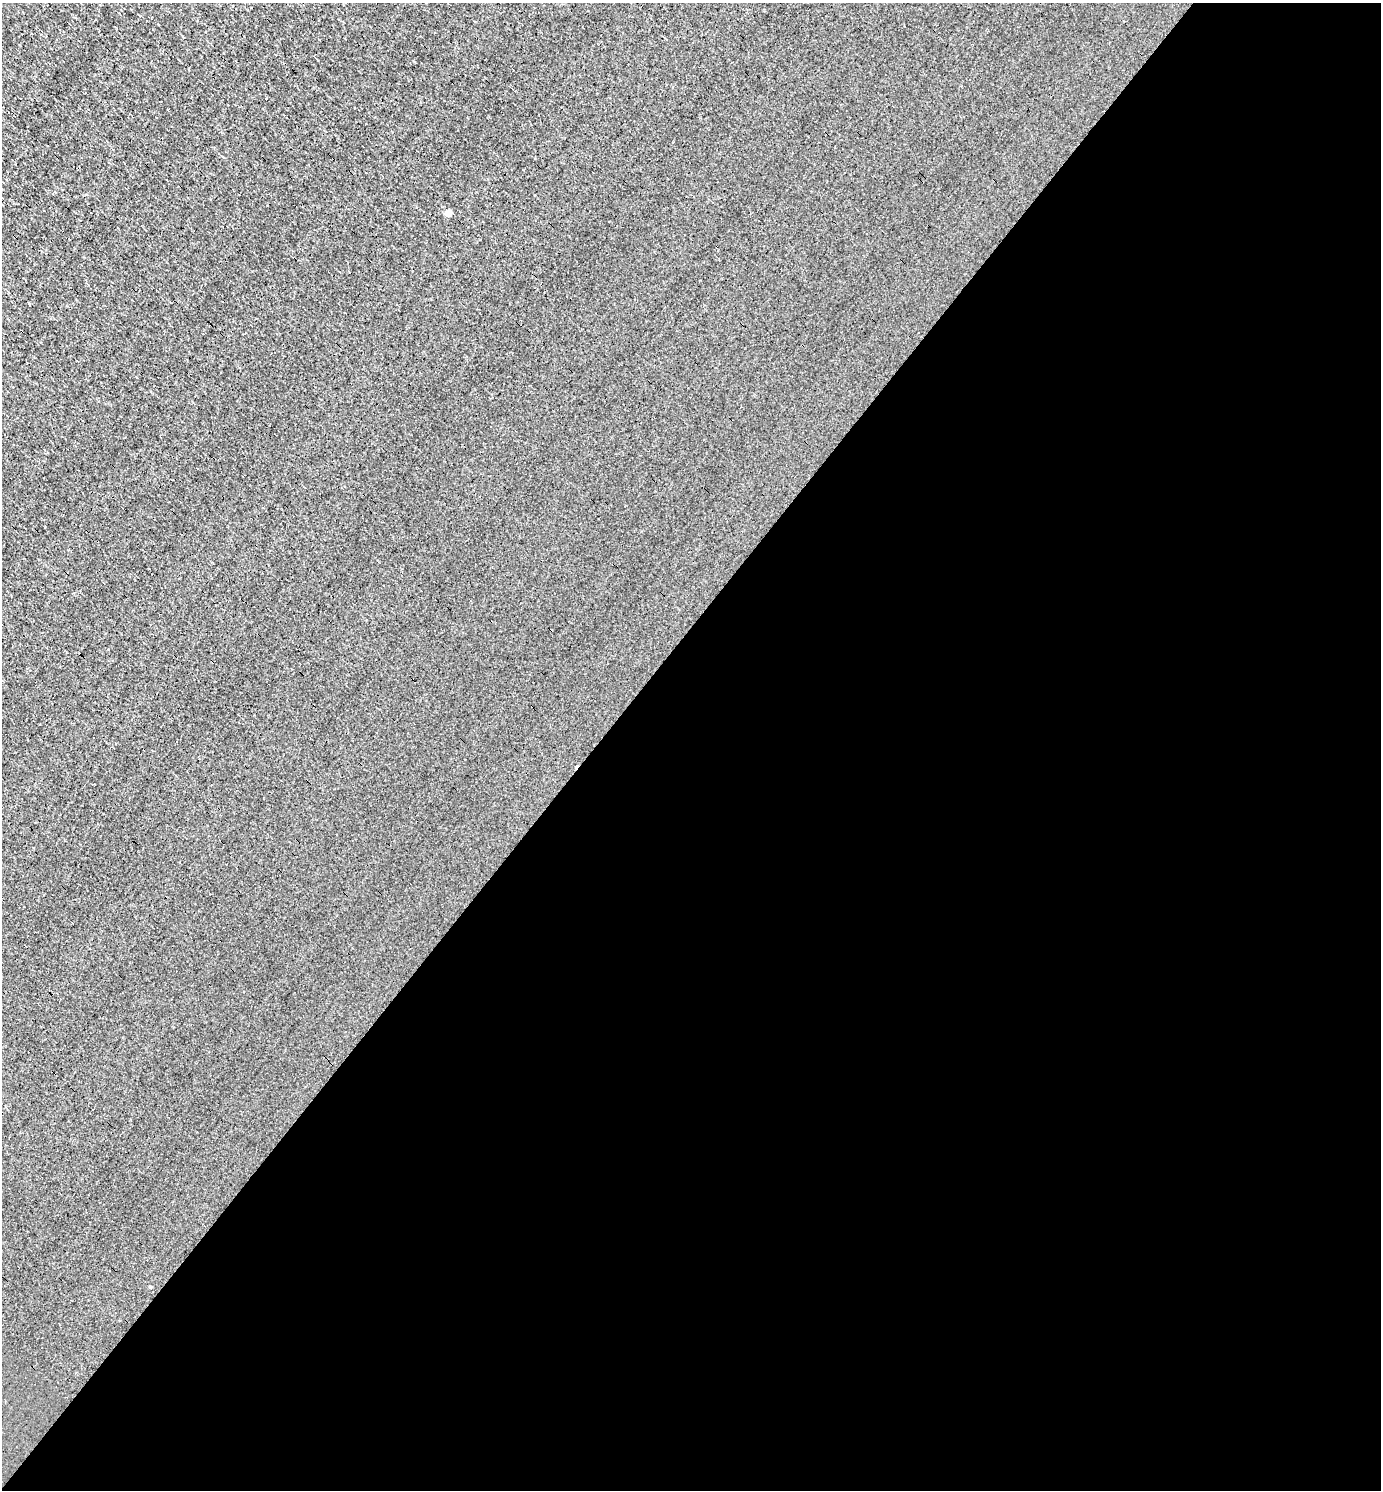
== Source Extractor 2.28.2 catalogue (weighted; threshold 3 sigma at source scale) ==
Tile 12 of 4 x 4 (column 4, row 3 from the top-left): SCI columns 4430-5808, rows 1489-2976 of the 5958 x 5952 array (HDU 1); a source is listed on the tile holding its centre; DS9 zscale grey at full resolution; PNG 1383 x 1492 px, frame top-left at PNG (2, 3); no overlay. Shown black and unused: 57% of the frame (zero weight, under 3 of 4 exposures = <1% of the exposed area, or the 3 px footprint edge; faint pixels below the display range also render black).
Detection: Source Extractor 2.28.2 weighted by HDU 2 'WHT'; one run over the whole footprint, this tile lists its part. Background 8.66e-04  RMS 0.049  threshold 0.221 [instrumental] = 3 sigma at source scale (4.5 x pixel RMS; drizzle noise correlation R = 1.50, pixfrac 1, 0.05/0.05 arcsec/px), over >= 5 px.
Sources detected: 3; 1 cosmic-ray / hot-pixel residue — not listed; the other 2 listed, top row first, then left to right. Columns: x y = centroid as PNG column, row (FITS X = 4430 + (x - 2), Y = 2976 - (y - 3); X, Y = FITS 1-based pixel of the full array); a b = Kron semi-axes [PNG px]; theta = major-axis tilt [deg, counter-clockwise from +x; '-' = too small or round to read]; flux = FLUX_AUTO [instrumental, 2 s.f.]
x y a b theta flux
449 213 5 4 - 81
150 1287 4 3 - 20